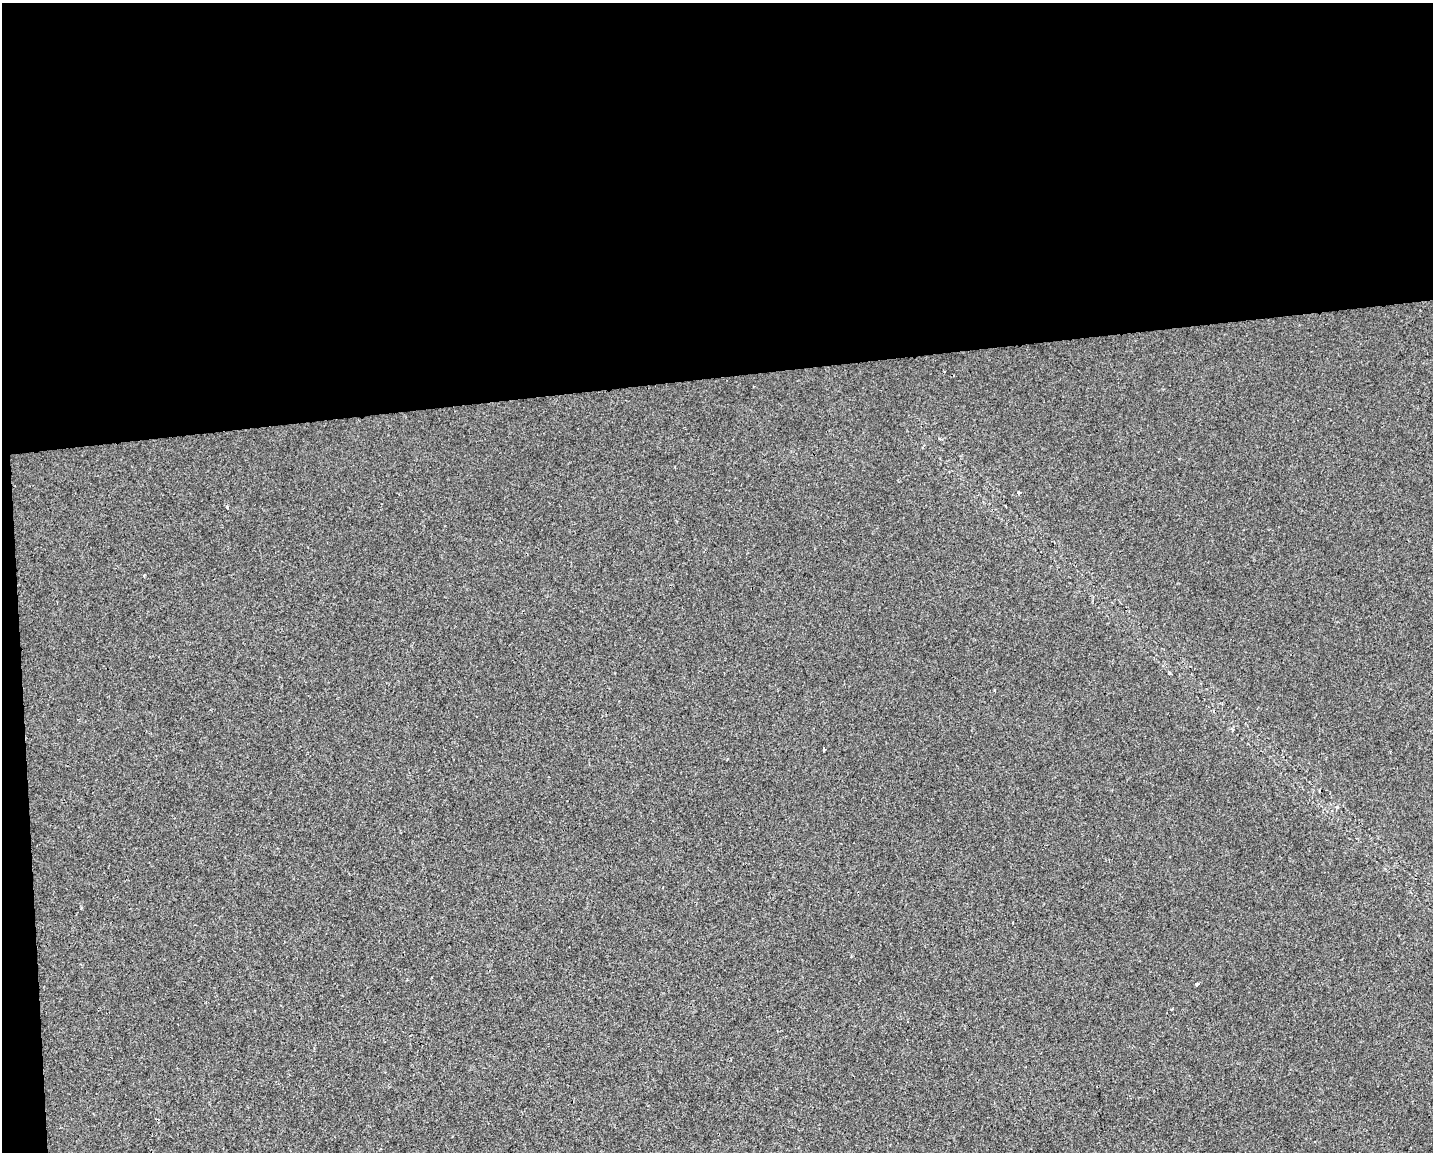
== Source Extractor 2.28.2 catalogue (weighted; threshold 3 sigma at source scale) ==
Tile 1 of 3 x 4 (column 1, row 1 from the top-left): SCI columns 10-1440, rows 3452-4601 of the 4355 x 4601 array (HDU 1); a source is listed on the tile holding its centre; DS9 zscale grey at full resolution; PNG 1435 x 1154 px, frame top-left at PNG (2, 3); no overlay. Shown black and unused: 34% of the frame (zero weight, under 2 of 3 exposures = <1% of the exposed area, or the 3 px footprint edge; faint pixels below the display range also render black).
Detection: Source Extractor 2.28.2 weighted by HDU 2 'WHT'; one run over the whole footprint, this tile lists its part. Background 3.87e-04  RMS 0.0042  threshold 0.0191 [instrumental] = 3 sigma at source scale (4.5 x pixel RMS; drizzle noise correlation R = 1.50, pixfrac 1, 0.0396/0.0396 arcsec/px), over >= 5 px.
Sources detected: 5; all 5 listed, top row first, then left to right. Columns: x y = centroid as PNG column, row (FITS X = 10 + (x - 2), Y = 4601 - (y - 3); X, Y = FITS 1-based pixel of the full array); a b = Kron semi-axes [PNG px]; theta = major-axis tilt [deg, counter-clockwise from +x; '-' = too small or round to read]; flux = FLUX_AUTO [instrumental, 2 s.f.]
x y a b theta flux
1019 493 3 3 - 0.99
227 507 4 2 - 0.38
994 690 3 3 - 0.4
824 749 3 3 - 0.47
1197 984 3 3 - 1.1